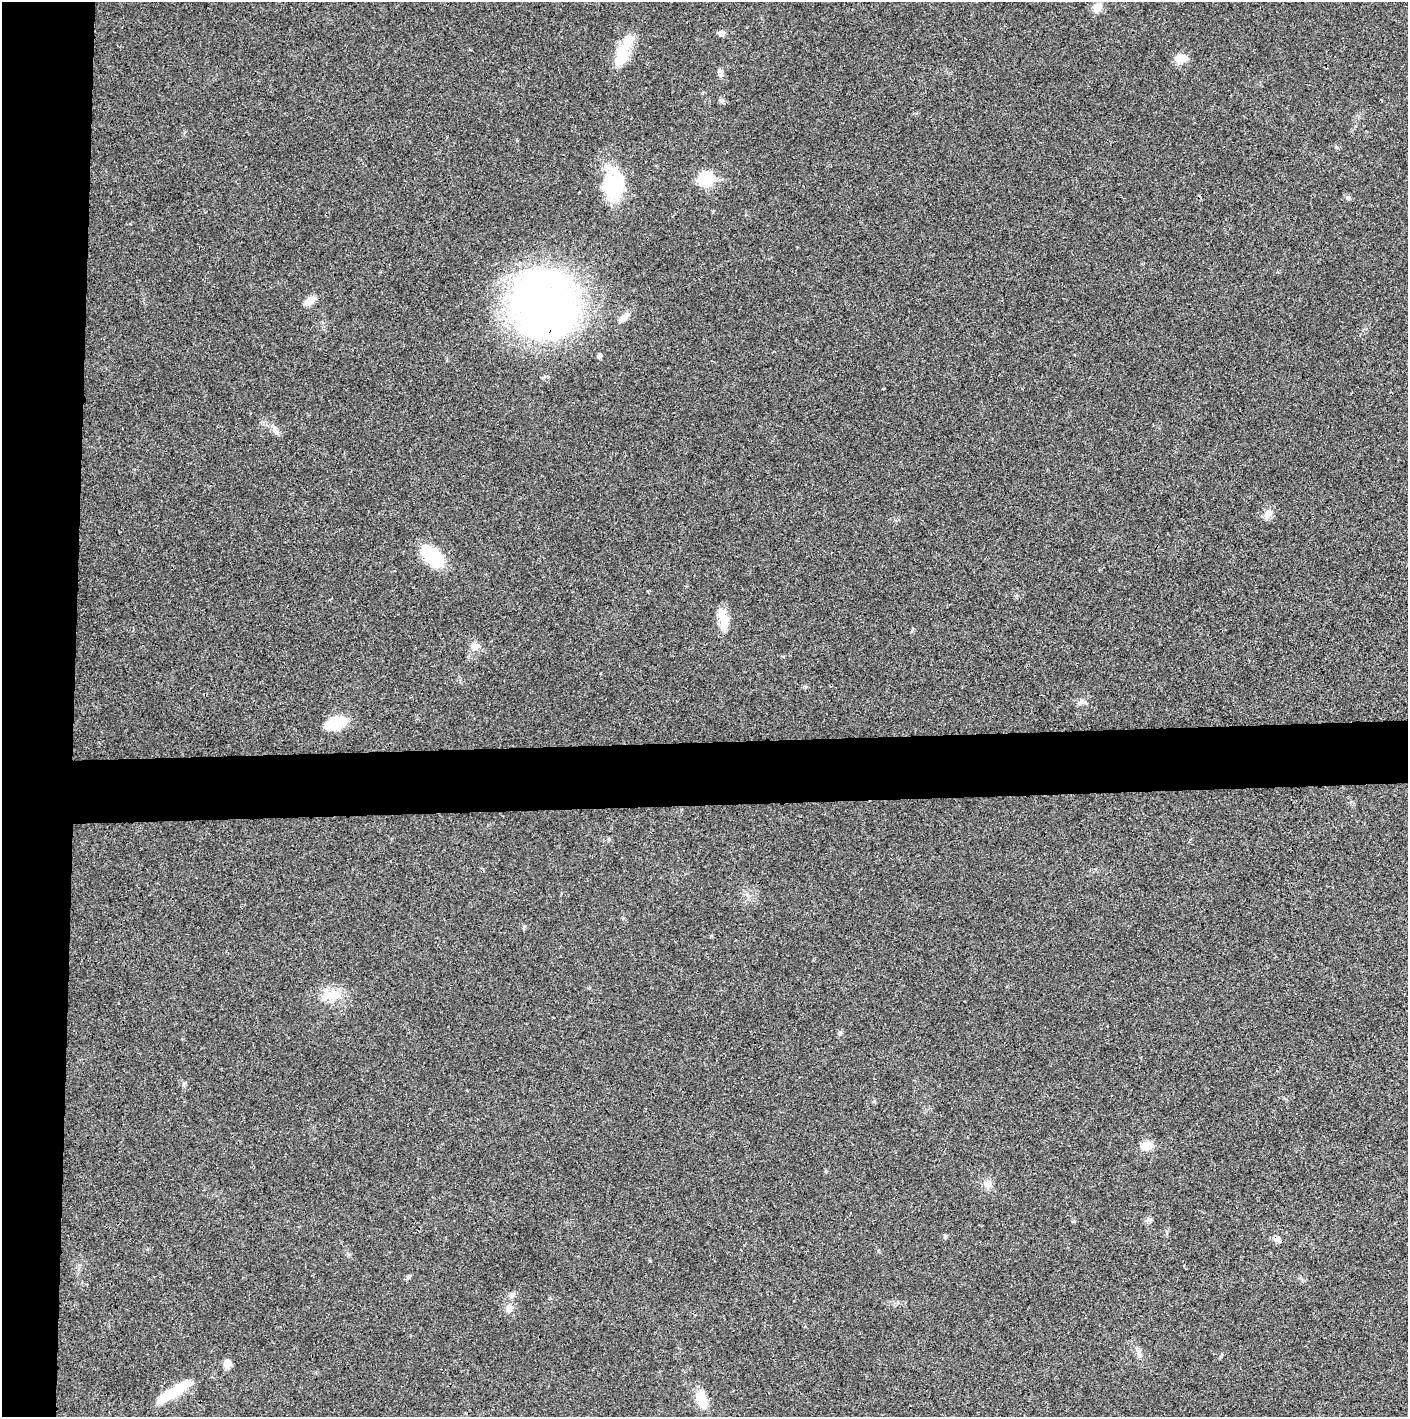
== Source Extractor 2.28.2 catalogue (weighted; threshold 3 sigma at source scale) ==
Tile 4 of 3 x 3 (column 1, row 2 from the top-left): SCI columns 4-1409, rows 1415-2829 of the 4221 x 4243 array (HDU 1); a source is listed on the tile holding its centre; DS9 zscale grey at full resolution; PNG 1410 x 1419 px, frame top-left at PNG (2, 2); no overlay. Shown black and unused: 9% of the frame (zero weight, under 3 of 4 exposures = <1% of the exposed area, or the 3 px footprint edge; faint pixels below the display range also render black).
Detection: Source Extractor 2.28.2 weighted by HDU 2 'WHT'; one run over the whole footprint, this tile lists its part. Background 0.019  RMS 0.0051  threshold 0.0229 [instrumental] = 3 sigma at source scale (4.5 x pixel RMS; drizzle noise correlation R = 1.50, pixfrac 1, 0.05/0.05 arcsec/px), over >= 5 px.
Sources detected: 37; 1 inside a brighter object's white glare — not listed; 2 inside a brighter listed object's ellipse — not listed separately; the other 34 listed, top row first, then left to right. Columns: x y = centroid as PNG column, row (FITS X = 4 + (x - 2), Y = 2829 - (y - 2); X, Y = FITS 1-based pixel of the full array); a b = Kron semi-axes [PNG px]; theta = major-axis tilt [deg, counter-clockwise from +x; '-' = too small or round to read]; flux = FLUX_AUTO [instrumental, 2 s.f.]
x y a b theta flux
1097 7 11 9 45 4.9
721 33 5 5 - 3.8
625 46 41 14 63 15
1182 58 14 10 3 5.1
721 72 10 6 -84 1.7
722 101 8 6 -36 1.1
706 179 7 7 - 61
611 187 38 21 -65 25
1348 198 7 6 - 1.2
310 300 15 8 33 4.2
544 304 76 64 -57 230
624 317 16 7 42 3
277 432 13 6 -45 2.1
1267 512 11 7 57 2.8
432 556 26 13 -44 27
723 619 28 11 -70 7.4
476 646 12 8 19 2.8
1082 701 7 4 18 1.2
335 723 16 9 18 25
332 995 16 13 18 8
840 1033 6 6 - 1.2
183 1084 6 4 71 0.72
1147 1146 8 7 - 9.8
988 1184 10 9 - 3.3
1149 1220 8 6 3 1.3
945 1237 6 5 - 0.74
1277 1239 9 7 -35 2.7
408 1277 8 5 31 0.92
512 1295 10 6 42 1.9
509 1308 10 10 - 3.2
1139 1353 8 5 -60 1.6
228 1364 11 8 -84 3.4
174 1392 47 10 33 18
701 1400 20 10 -69 10
Overlapping masked pixels (flux is a lower limit): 2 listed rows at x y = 544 304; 1277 1239
Unlisted compact peaks at least as high as the median listed source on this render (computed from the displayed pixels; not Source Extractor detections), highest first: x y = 1336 147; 524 926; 826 1171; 650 1261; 711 936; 874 1101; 806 687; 1074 1221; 702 93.